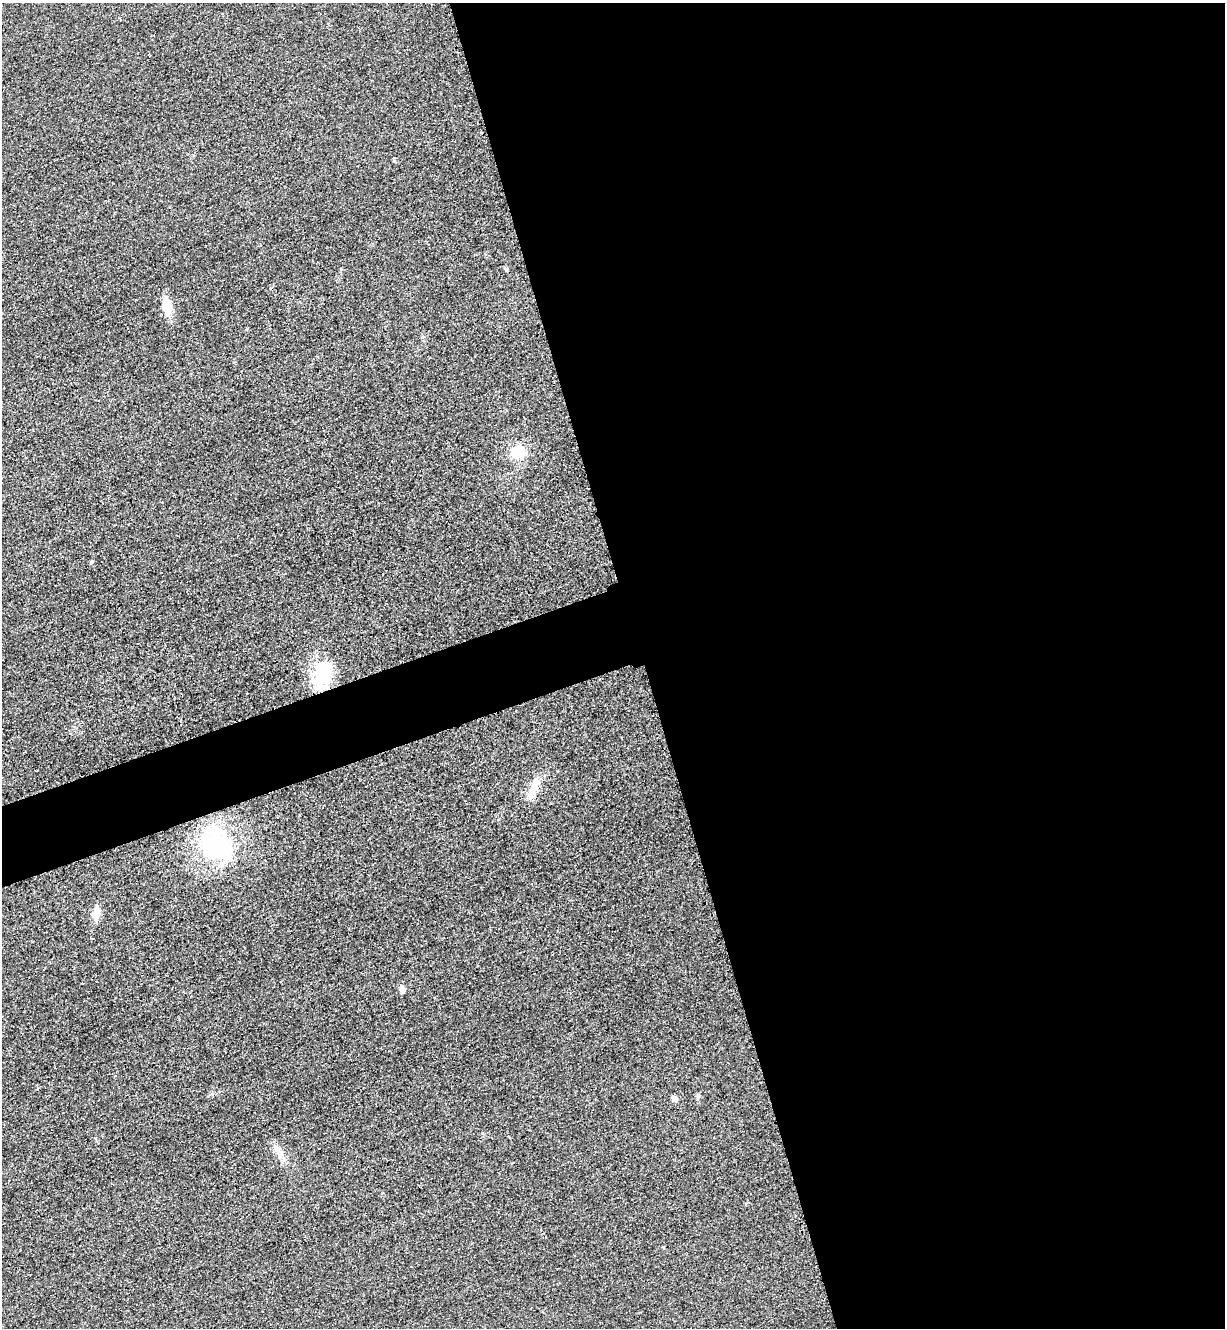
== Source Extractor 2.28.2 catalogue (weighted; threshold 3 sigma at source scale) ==
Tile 8 of 4 x 4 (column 4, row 2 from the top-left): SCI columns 3961-5183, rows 2684-4009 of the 5349 x 5365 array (HDU 1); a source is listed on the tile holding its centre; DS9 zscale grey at full resolution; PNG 1227 x 1330 px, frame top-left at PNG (2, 3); no overlay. Shown black and unused: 51% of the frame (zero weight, under 3 of 4 exposures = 3% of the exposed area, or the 3 px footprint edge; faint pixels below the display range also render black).
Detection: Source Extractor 2.28.2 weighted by HDU 2 'WHT'; one run over the whole footprint, this tile lists its part. Background 0.0587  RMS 0.017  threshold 0.0753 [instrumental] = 3 sigma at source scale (4.5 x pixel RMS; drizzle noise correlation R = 1.50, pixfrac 1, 0.05/0.05 arcsec/px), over >= 5 px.
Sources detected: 11; all 11 listed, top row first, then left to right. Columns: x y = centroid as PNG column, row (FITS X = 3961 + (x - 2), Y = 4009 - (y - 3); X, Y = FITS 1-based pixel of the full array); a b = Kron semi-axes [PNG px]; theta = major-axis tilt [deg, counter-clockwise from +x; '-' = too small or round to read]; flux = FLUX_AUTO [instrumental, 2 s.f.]
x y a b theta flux
506 269 5 4 - 2.3
168 306 15 14 - 23
518 452 14 13 - 40
91 562 4 4 - 2.6
322 674 28 18 81 92
534 787 26 9 63 27
216 844 47 33 -49 190
96 914 18 7 87 14
402 990 6 5 - 14
674 1099 5 4 - 12
279 1152 20 8 -55 16